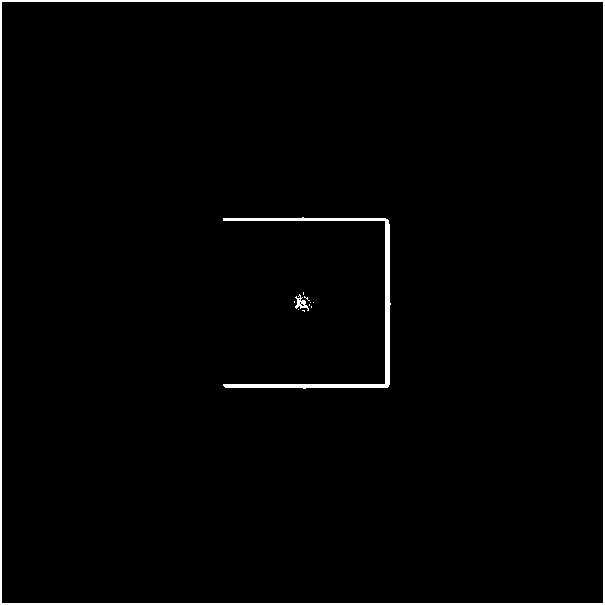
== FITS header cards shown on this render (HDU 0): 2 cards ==
NAXIS1  =                  601
NAXIS2  =                  601

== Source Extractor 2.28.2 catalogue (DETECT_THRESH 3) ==
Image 601 x 601 px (HDU 0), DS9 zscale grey, 1 PNG px = 1 image px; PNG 605 x 605 px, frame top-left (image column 1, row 601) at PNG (2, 2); no overlay
Background -3.06e-40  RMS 5.9e-40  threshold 1.76e-39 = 3 sigma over >= 5 px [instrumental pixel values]
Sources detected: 14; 11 with non-positive FLUX_AUTO (blend fragments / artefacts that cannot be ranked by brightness) are not listed; the other 3 listed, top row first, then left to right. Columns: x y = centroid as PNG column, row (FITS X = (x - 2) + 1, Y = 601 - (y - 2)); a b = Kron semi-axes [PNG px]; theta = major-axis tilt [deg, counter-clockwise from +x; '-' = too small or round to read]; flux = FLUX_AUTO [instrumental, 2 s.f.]
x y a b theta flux
306 297 3 2 - 6.6e-02
303 302 4 4 - 2.8e+01
510 591 48 27 0 2.0e-07
At the frame edge (FLAGS 8, measured only in part): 1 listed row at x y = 510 591
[11 non-positive-flux detections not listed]